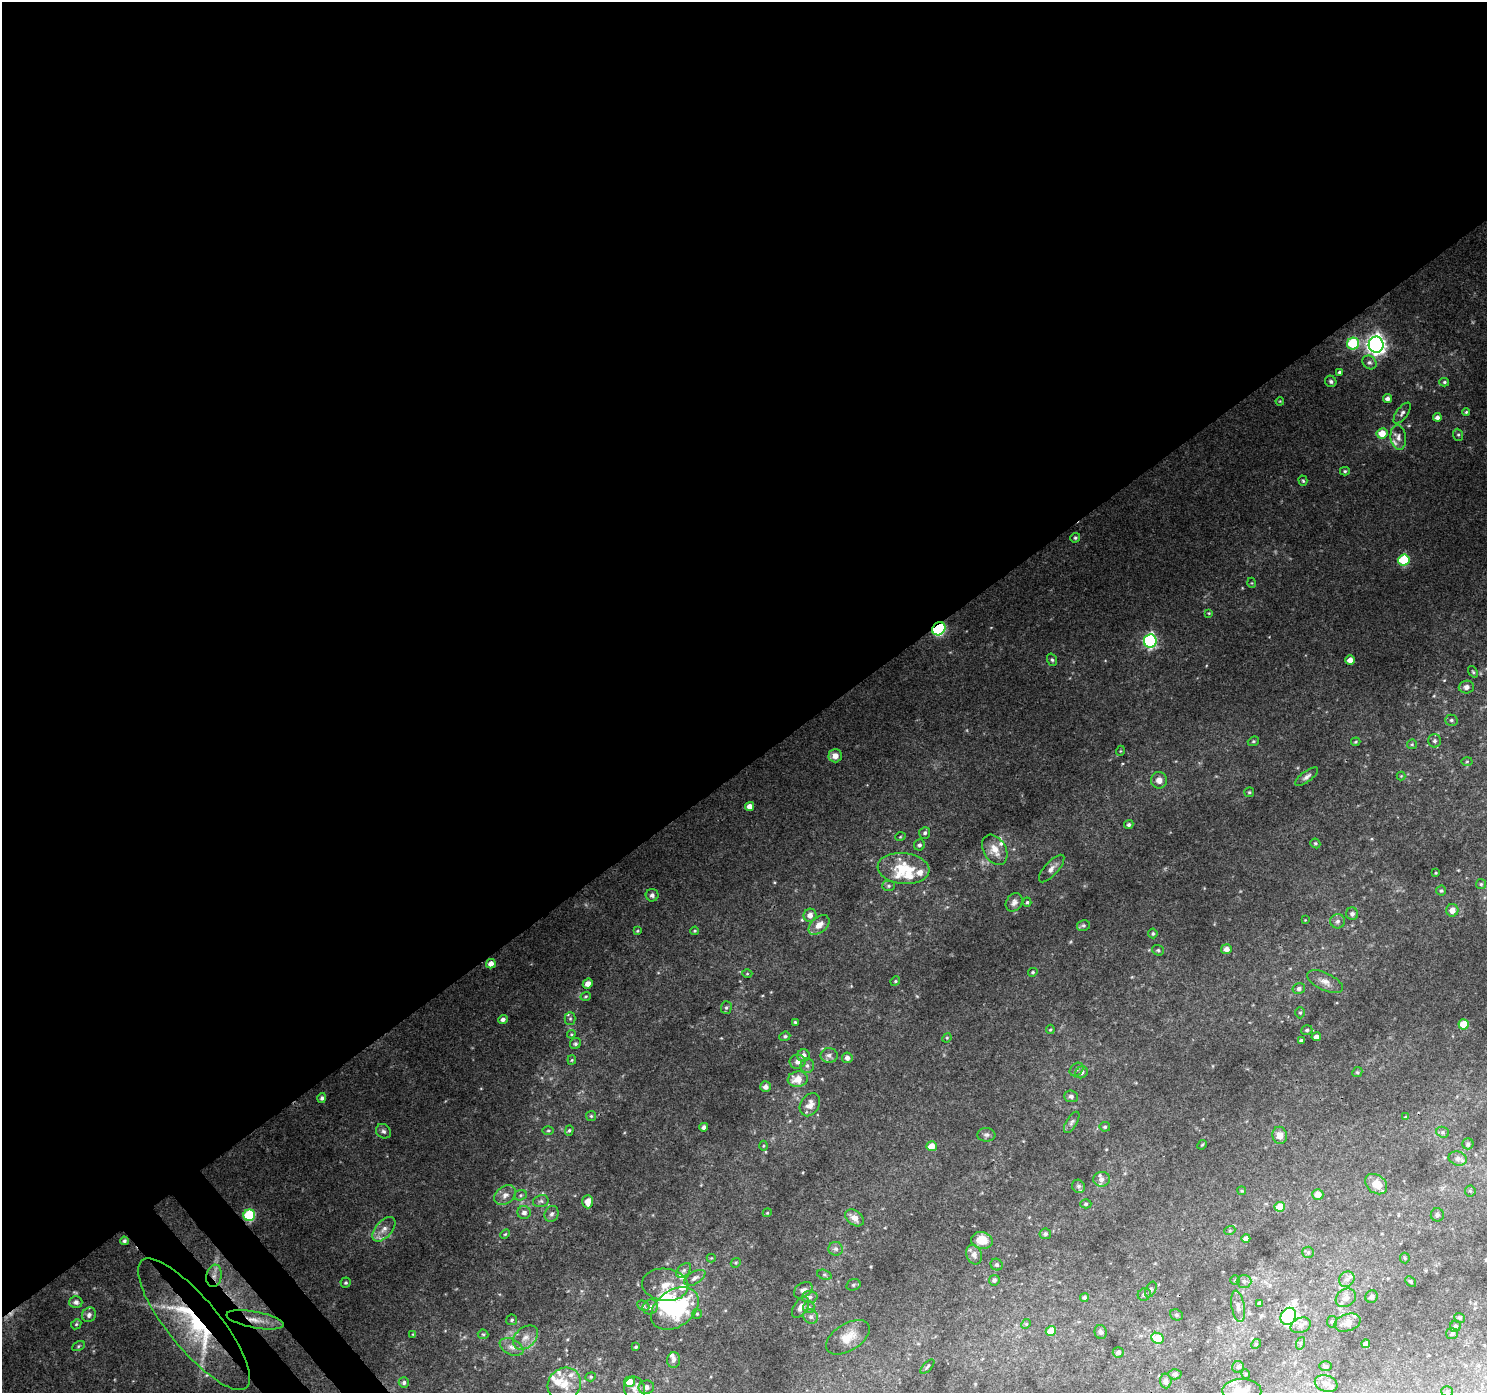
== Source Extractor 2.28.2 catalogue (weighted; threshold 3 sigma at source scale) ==
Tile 2 of 4 x 4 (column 2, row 1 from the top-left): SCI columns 1534-3018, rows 4349-5739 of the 6040 x 5978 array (HDU 1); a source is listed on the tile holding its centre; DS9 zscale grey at full resolution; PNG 1489 x 1395 px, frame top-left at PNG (2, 2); each listed source drawn as its Kron ellipse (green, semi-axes under 4 px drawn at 4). Shown black and unused: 56% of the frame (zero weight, under 3 of 4 exposures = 5% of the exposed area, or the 3 px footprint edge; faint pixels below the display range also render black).
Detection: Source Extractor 2.28.2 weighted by HDU 2 'WHT'; one run over the whole footprint, this tile lists its part. Background 0.0445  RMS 0.0038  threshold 0.0172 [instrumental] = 3 sigma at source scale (4.5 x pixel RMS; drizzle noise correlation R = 1.50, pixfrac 1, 0.0396/0.0396 arcsec/px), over >= 5 px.
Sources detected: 248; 4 too faint to see at this stretch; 2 inside a brighter object's white glare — neither listed nor drawn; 19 inside a brighter listed object's ellipse — not listed separately; the other 223 listed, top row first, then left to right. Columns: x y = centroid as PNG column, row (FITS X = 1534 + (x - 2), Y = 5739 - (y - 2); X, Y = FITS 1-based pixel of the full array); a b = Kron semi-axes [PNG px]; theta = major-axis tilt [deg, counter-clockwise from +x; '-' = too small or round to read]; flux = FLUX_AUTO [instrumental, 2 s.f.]
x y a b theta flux
1353 344 6 6 - 25
1376 345 8 7 - 220
1369 362 7 6 - 1.2
1340 372 4 4 - 0.7
1331 381 6 5 - 0.91
1444 382 5 4 - 0.54
1387 399 4 4 - 1.4
1280 401 4 3 - 0.32
1466 412 4 4 - 0.46
1402 413 12 5 54 1.4
1437 417 4 4 - 1.5
1382 433 5 5 - 5.8
1458 435 6 5 - 0.7
1398 437 12 7 -82 2.2
1345 471 5 4 - 0.58
1303 481 5 4 - 0.51
1075 538 5 4 - 0.63
1404 560 5 5 - 23
1252 583 5 3 - 0.35
1209 613 4 4 - 0.37
939 629 7 6 - 38
1150 641 7 6 - 67
1052 660 6 4 -71 0.67
1350 660 5 4 - 2.7
1473 672 6 4 -54 0.52
1466 687 7 6 - 1.7
1451 720 6 5 - 0.79
1253 741 6 4 21 0.57
1435 741 7 6 - 1.2
1356 742 5 3 - 0.45
1412 744 5 4 - 0.46
1120 751 5 3 - 0.32
835 756 6 6 - 2.7
1467 761 5 3 - 0.38
1401 776 4 4 - 0.36
1307 777 14 5 37 1.5
1159 780 8 8 - 2.8
1249 792 5 5 - 0.54
750 806 5 4 - 3
1129 825 5 4 - 0.81
925 833 6 5 - 0.91
900 837 5 3 - 0.34
1315 843 5 4 - 0.61
919 845 5 5 - 0.94
995 850 16 11 -59 5.2
903 868 26 15 -6 14
1052 869 17 6 48 2.2
1436 873 3 2 - 0.32
1481 884 5 5 - 0.58
889 886 6 5 - 0.83
1441 891 5 5 - 0.63
652 895 6 6 - 1.2
1014 902 10 7 56 1.7
1027 902 4 4 - 0.53
1452 910 6 6 - 2.8
1352 914 6 6 - 1.3
810 915 7 6 - 2.4
1305 920 2 2 - 0.24
1338 921 7 7 - 1.3
819 925 12 7 41 3.4
1083 925 6 5 - 0.72
637 931 4 4 - 0.4
695 931 4 3 - 0.41
1153 933 5 5 - 0.66
1226 949 5 5 - 2.2
1158 950 6 5 - 0.69
491 964 5 4 - 2.5
1033 972 5 4 - 0.54
747 974 5 3 - 0.36
895 981 5 4 - 0.47
1325 982 19 8 -25 3.2
588 984 5 4 - 2.5
1299 988 6 5 - 1.2
586 996 5 4 - 0.5
726 1008 6 5 - 0.74
1300 1013 5 4 - 0.6
503 1019 5 4 - 1.4
570 1019 6 5 - 0.82
795 1022 4 3 - 0.48
1464 1024 5 5 - 10
1050 1029 5 4 - 0.49
1307 1030 5 5 - 0.73
571 1034 4 4 - 0.39
785 1036 5 4 - 0.65
1316 1037 4 4 - 1.6
947 1038 5 4 - 0.43
1301 1040 3 3 - 0.53
575 1044 6 5 - 0.86
829 1055 8 7 - 1.5
803 1056 6 6 - 2.2
847 1058 5 5 - 1.7
572 1060 5 4 - 0.44
797 1062 8 7 - 1.7
807 1066 7 6 - 1.1
1077 1069 8 6 43 0.9
1081 1072 6 5 - 1.1
1357 1072 5 4 - 0.52
798 1079 10 7 9 5.4
765 1087 5 5 - 1.8
1071 1096 7 6 - 1.3
322 1098 5 4 - 0.98
810 1105 12 9 57 3.3
591 1116 5 5 - 0.53
1405 1117 4 4 - 0.36
1072 1122 12 5 59 1.1
704 1127 4 4 - 1.3
1105 1127 5 4 - 0.63
383 1131 8 6 -39 1.1
548 1131 5 3 - 0.43
569 1131 5 4 - 0.59
1443 1132 6 5 - 0.78
986 1135 9 7 -3 1.1
1280 1135 8 7 - 3.1
1468 1144 5 5 - 0.82
1202 1145 5 4 - 0.42
764 1146 5 3 - 0.37
932 1146 5 5 - 5.1
1458 1159 9 7 -17 1.9
1102 1179 8 7 - 1.7
1376 1184 12 9 -37 5.1
1078 1186 7 6 - 0.89
1242 1191 4 3 - 0.38
1470 1191 5 5 - 0.61
1318 1194 5 5 - 3.5
505 1195 12 8 36 2.5
520 1195 6 5 - 0.69
541 1201 8 6 14 0.92
588 1202 7 5 -90 3.9
1086 1204 5 4 - 0.61
1280 1207 5 5 - 6.5
524 1213 6 6 - 1.7
767 1213 4 3 - 0.34
552 1214 8 6 68 1.3
249 1215 6 5 - 34
1437 1215 6 6 - 1
854 1218 10 7 -37 3.5
384 1229 15 8 49 3.1
1230 1230 5 3 - 0.44
505 1234 5 3 - 0.43
1045 1234 6 5 - 0.9
1246 1238 4 4 - 1.8
982 1240 11 8 -10 6.5
124 1241 4 4 - 0.73
836 1249 7 7 - 1.3
1308 1252 6 5 - 0.73
974 1255 10 7 -69 2
711 1258 4 4 - 0.36
1405 1258 5 5 - 0.51
736 1263 5 4 - 0.5
997 1265 6 5 - 0.78
684 1270 9 5 44 1
824 1275 7 5 -19 0.76
214 1276 11 7 80 2.7
695 1278 12 6 30 1.6
1347 1279 8 7 - 1.7
994 1280 5 5 - 0.98
1235 1280 4 4 - 0.41
1244 1281 7 6 - 1.1
1411 1281 6 4 -42 0.61
346 1283 5 5 - 0.66
665 1285 23 16 -6 6.6
853 1285 7 5 16 0.77
803 1290 10 7 35 1.4
1151 1290 8 5 64 0.78
1144 1294 7 6 - 1.1
810 1297 8 6 4 1
1084 1297 4 4 - 0.87
1372 1297 6 6 - 1.5
1346 1298 11 8 32 2.6
76 1302 6 6 - 1.5
1259 1303 4 4 - 0.57
643 1306 6 4 -27 0.7
1238 1306 16 6 -80 2.1
650 1307 8 7 - 1.8
801 1307 12 7 57 3
809 1307 6 5 - 0.8
675 1308 26 18 36 35
697 1314 5 5 - 0.53
89 1315 7 6 - 1.6
1176 1315 7 5 -21 0.66
1288 1316 9 7 57 74
811 1317 8 7 - 1.3
1460 1318 5 4 - 0.48
255 1320 29 8 -11 6.1
512 1320 5 5 - 0.66
1332 1322 6 5 - 0.76
1348 1323 13 8 18 3.8
76 1324 5 4 - 0.56
194 1324 82 25 -51 51
1026 1324 5 4 - 0.41
1301 1325 10 7 22 1.9
1455 1326 6 5 - 0.85
1051 1331 5 5 - 6.3
1101 1332 7 6 - 1.1
413 1334 4 3 - 0.31
483 1334 5 4 - 0.56
1452 1334 6 5 - 0.89
525 1337 14 10 43 3.6
848 1337 24 13 32 6.9
1157 1338 6 5 - 9.9
1301 1343 6 4 70 0.61
1256 1344 5 4 - 0.48
1366 1344 4 4 - 1.7
78 1346 7 4 29 0.6
511 1347 12 8 -26 2.4
636 1347 4 3 - 0.55
1118 1352 5 5 - 1.1
674 1360 8 6 81 1.3
1325 1366 6 5 - 0.63
927 1367 9 3 46 0.6
1238 1367 6 6 - 0.78
1175 1374 7 5 -2 0.75
1246 1374 5 3 - 0.34
591 1377 5 4 - 0.53
1166 1381 7 5 -88 1.2
404 1382 5 5 - 0.94
630 1382 5 5 - 5.2
1326 1383 11 8 -18 2.3
564 1384 17 16 - 7.5
646 1387 8 6 10 1.9
635 1389 13 10 -77 3
1242 1391 19 12 0 5.5
1447 1391 5 5 - 0.57
Overlapping masked pixels (flux is a lower limit): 5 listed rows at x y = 939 629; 249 1215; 214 1276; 255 1320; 194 1324
Isophote crosses this tile's border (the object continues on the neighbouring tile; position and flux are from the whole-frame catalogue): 1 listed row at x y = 1242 1391